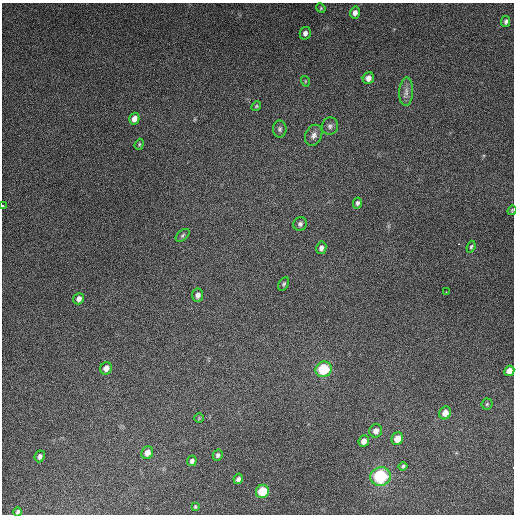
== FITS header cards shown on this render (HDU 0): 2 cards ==
NAXIS1  =                  512
NAXIS2  =                  512

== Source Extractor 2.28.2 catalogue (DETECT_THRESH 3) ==
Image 512 x 512 px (HDU 0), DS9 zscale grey, 1 PNG px = 1 image px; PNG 516 x 516 px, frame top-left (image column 1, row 512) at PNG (2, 3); each listed source drawn as its Kron ellipse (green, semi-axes under 4 px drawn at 4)
Background 5010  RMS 310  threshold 941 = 3 sigma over >= 5 px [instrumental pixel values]
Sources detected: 43; all 43 listed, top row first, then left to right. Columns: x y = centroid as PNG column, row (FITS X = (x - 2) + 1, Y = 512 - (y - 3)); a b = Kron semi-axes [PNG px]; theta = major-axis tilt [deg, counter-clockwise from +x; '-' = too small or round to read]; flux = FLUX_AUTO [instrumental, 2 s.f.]
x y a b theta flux
321 8 5 4 - 2.4e+04
355 13 6 5 - 1.0e+05
506 21 5 4 - 5.3e+04
305 33 6 5 - 8.1e+04
368 78 6 5 - 1.3e+05
305 81 5 3 - 1.9e+04
406 92 14 7 86 1.2e+05
256 106 5 4 - 2.6e+04
134 119 6 5 - 1.5e+05
330 126 8 8 - 7.3e+04
280 129 8 7 - 5.6e+04
314 135 11 8 65 1.1e+05
139 144 6 4 70 2.8e+04
357 203 5 4 - 5.2e+04
3 205 3 2 - 1.7e+04
512 210 5 3 - 2.0e+04
300 224 7 6 - 6.0e+04
182 235 8 5 39 4.0e+04
471 247 6 4 69 3.1e+04
321 248 6 5 - 7.9e+04
284 284 7 4 60 3.8e+04
446 292 2 2 - 1.1e+04
198 295 6 5 - 9.5e+04
79 299 6 5 - 1.1e+05
106 368 6 5 - 1.5e+05
324 369 8 7 - 1.1e+06
509 371 5 5 - 1.6e+05
487 404 5 5 - 3.1e+04
445 413 6 5 - 1.9e+05
199 418 5 5 - 2.3e+04
376 431 6 6 - 1.3e+05
397 439 6 5 - 2.4e+05
364 441 6 5 - 1.3e+05
147 453 6 5 - 1.8e+05
218 455 5 4 - 4.9e+04
40 456 6 5 - 7.3e+04
192 461 5 4 - 6.4e+04
403 466 4 4 - 4.1e+04
380 476 10 9 - 1.6e+06
238 479 5 4 - 6.5e+04
262 491 7 6 - 6.9e+05
195 507 4 3 - 2.5e+04
18 512 4 3 - 4.2e+04
At the frame edge (FLAGS 8, measured only in part): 3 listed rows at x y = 3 205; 512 210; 18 512